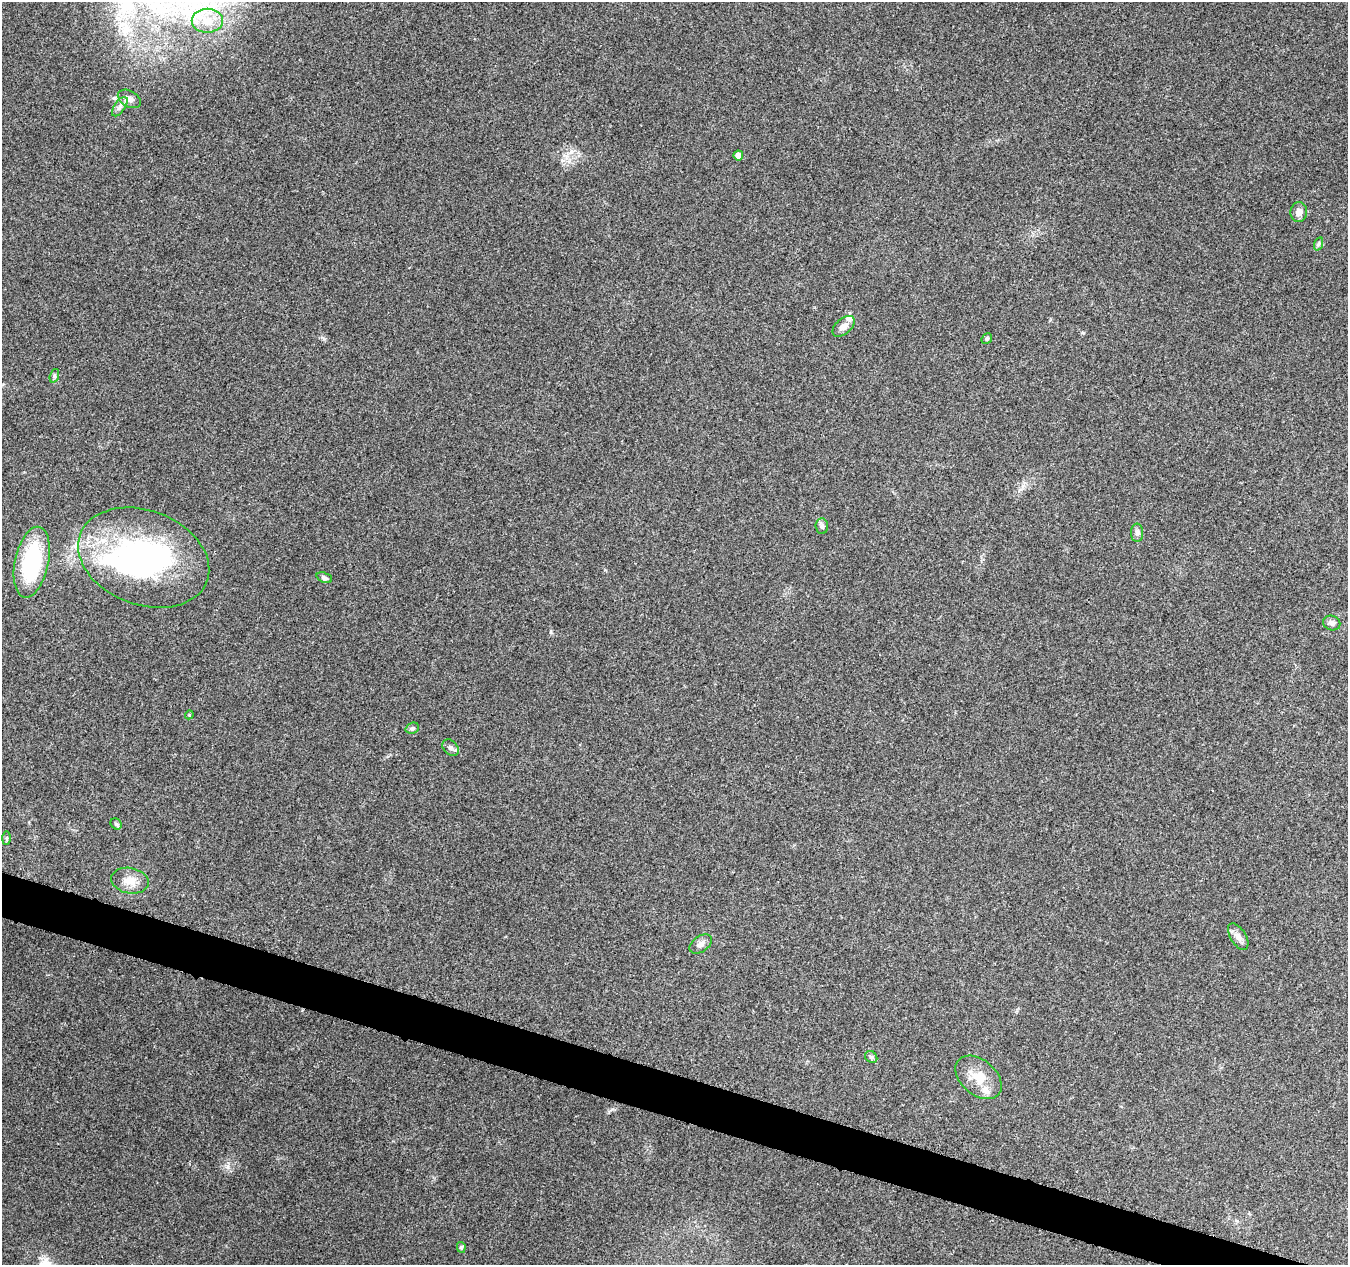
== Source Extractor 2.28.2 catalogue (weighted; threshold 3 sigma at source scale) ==
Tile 6 of 4 x 4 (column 2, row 2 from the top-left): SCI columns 1365-2710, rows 2814-4076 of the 5411 x 5567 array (HDU 1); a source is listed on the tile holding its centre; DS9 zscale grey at full resolution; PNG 1350 x 1267 px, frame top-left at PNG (2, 2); each listed source drawn as its Kron ellipse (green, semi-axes under 4 px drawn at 4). Shown black and unused: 3% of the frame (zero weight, under 3 of 5 exposures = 1% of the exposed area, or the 3 px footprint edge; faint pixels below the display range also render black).
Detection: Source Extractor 2.28.2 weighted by HDU 2 'WHT'; one run over the whole footprint, this tile lists its part. Background 0.103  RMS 0.0053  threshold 0.0238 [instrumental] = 3 sigma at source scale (4.5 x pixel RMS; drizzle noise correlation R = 1.50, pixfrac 1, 0.0396/0.0396 arcsec/px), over >= 5 px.
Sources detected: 30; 1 inside a brighter object's white glare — neither listed nor drawn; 3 inside a brighter listed object's ellipse — not listed separately; the other 26 listed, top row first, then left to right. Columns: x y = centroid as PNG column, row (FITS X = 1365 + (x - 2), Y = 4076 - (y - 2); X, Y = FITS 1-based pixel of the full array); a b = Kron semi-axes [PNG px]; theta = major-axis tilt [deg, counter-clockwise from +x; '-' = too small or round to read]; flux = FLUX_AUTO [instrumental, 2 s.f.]
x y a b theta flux
207 21 16 12 1 7.8
129 99 12 8 -29 3.2
120 107 11 5 55 2.1
738 155 5 5 - 3.2
1299 212 10 8 89 3
1318 244 7 4 71 0.89
843 326 13 7 41 3.5
987 339 6 5 - 0.85
54 376 7 4 72 1.2
822 526 8 6 -86 1.6
1137 533 9 6 90 1.6
144 558 68 47 -21 120
32 562 36 17 78 47
324 578 8 5 -21 1.5
1332 623 9 7 -22 2.1
189 715 4 3 - 0.46
412 728 7 5 20 1.1
451 748 9 6 -43 1.7
116 824 6 5 - 0.95
6 838 7 4 89 0.84
130 881 19 12 -10 7
1238 937 15 7 -58 3.1
701 944 12 7 34 2.9
871 1057 7 5 -44 1
979 1077 26 17 -40 12
461 1247 5 4 - 0.83
Unlisted compact peaks at least as high as the median listed source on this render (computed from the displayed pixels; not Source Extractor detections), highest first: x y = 228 1167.